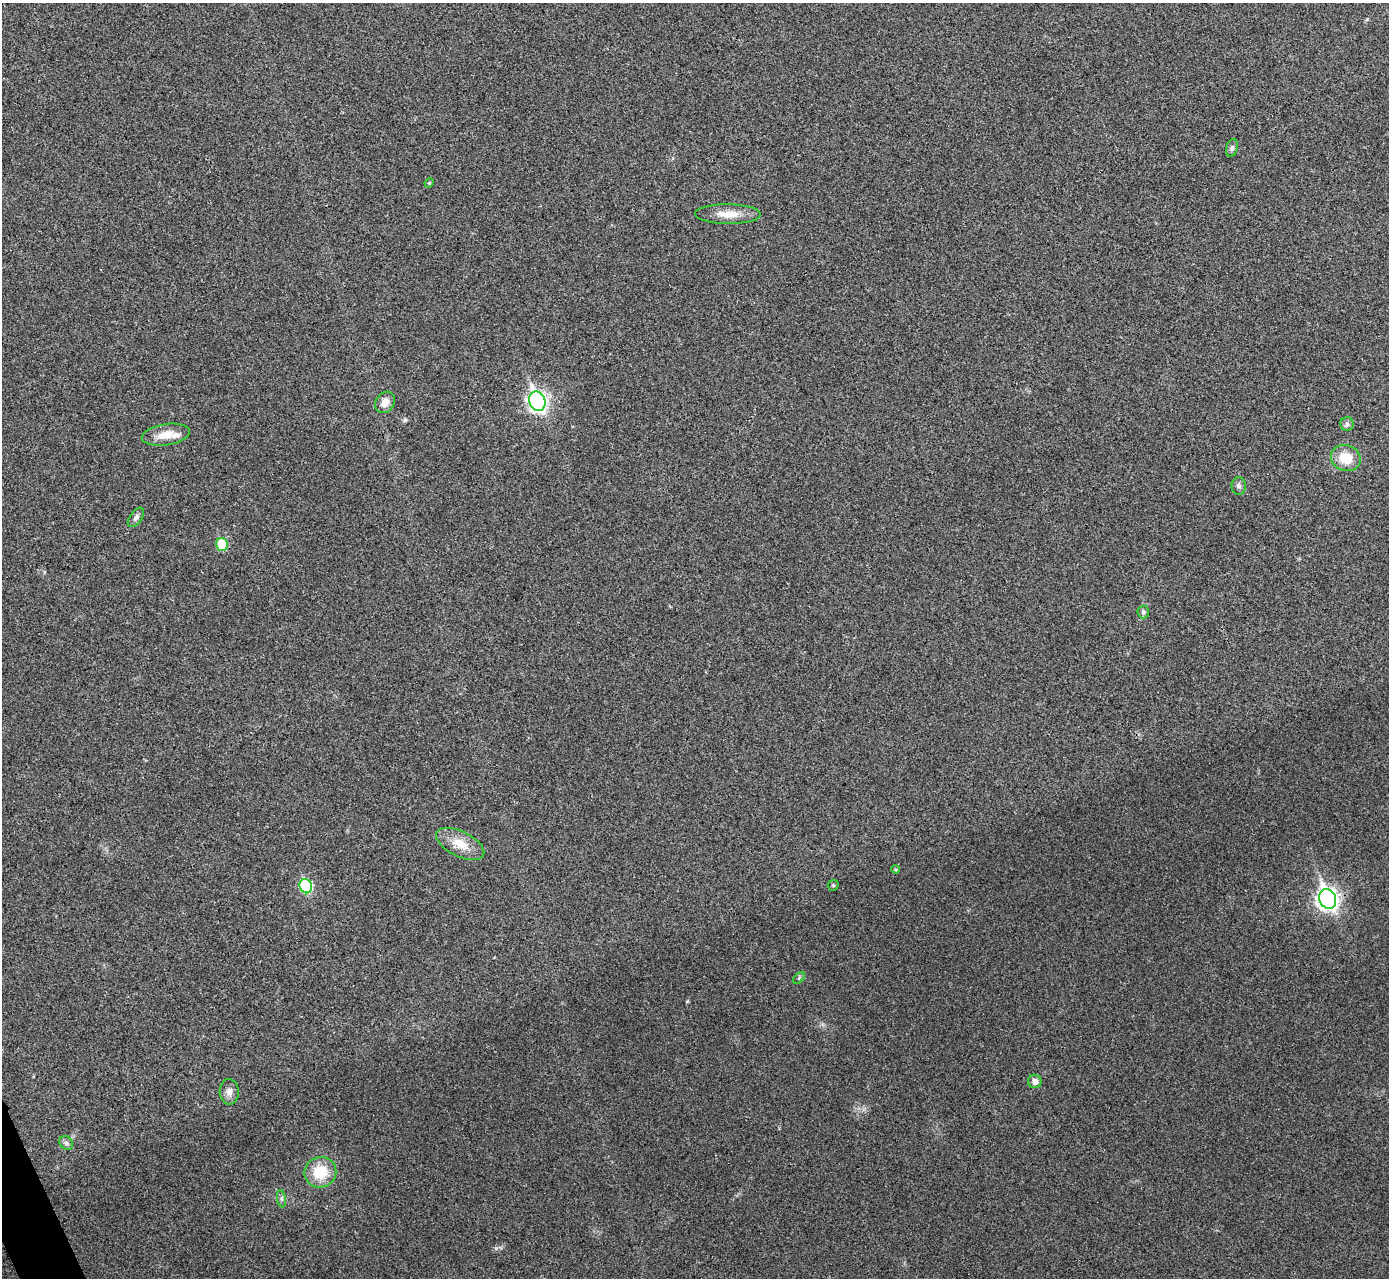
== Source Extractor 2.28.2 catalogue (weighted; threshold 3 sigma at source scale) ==
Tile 7 of 4 x 4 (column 3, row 2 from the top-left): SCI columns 2780-4166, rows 2710-3985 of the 5559 x 5548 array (HDU 1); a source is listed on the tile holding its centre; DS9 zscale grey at full resolution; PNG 1391 x 1280 px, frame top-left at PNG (2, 3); each listed source drawn as its Kron ellipse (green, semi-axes under 4 px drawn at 4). Shown black and unused: <1% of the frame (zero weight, under 3 of 4 exposures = <1% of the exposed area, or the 3 px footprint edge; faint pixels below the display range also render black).
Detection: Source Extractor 2.28.2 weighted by HDU 2 'WHT'; one run over the whole footprint, this tile lists its part. Background 0.0488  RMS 0.0067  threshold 0.0301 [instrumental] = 3 sigma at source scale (4.5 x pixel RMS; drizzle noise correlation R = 1.50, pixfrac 1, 0.05/0.05 arcsec/px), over >= 5 px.
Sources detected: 24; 1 inside a brighter listed object's ellipse — not listed separately; the other 23 listed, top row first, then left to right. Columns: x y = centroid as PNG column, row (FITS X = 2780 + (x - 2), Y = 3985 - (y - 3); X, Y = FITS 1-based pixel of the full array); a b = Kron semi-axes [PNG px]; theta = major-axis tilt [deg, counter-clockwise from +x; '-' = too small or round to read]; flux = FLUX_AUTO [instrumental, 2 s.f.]
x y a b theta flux
1232 148 9 5 75 1.6
429 183 5 3 - 0.62
728 214 33 10 -1 11
537 401 10 8 -68 260
385 402 11 9 53 6.1
1347 424 7 6 - 1.7
166 435 24 10 9 11
1346 458 15 13 -22 15
1239 486 9 7 -87 2.2
136 517 11 6 54 2.2
222 544 6 6 - 22
1143 612 6 6 - 1.3
460 844 26 12 -26 13
896 869 4 3 - 0.74
833 885 6 5 - 0.92
306 886 7 6 - 57
1328 899 10 8 -67 350
799 978 7 4 46 1.1
1035 1081 7 6 - 3.7
229 1092 13 9 -87 4.3
66 1143 7 6 - 1.7
320 1172 16 15 - 21
281 1199 9 4 -81 1.6